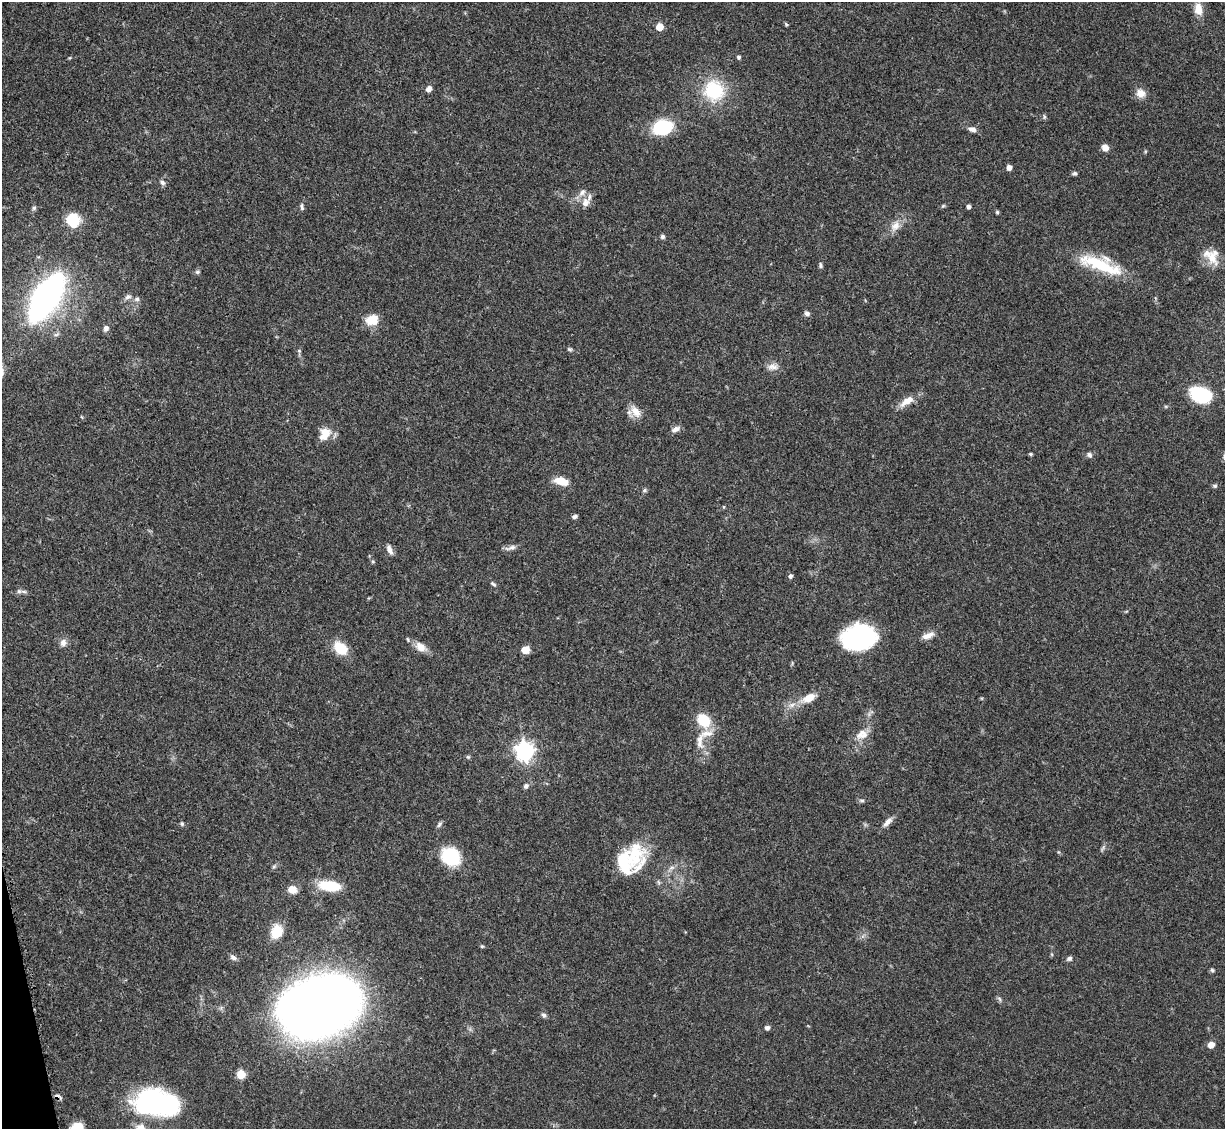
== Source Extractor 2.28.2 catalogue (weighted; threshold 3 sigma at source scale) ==
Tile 7 of 4 x 4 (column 3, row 2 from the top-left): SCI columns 2560-3782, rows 2460-3586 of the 5092 x 5004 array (HDU 1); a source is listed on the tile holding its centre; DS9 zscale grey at full resolution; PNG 1227 x 1131 px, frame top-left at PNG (2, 2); no overlay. Shown black and unused: <1% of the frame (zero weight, under 3 of 5 exposures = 4% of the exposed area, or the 3 px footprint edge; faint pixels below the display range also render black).
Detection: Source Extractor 2.28.2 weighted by HDU 2 'WHT'; one run over the whole footprint, this tile lists its part. Background 0.0707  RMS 0.0033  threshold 0.0149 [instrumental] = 3 sigma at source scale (4.5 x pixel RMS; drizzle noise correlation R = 1.50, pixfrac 1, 0.05/0.05 arcsec/px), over >= 5 px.
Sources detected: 103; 1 cosmic-ray / hot-pixel residue — not listed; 10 inside a brighter listed object's ellipse — not listed separately; the other 92 listed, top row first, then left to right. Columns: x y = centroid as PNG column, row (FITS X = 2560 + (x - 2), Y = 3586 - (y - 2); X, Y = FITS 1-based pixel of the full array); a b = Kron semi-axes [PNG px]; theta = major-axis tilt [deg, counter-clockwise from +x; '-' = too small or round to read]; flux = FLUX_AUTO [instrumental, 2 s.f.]
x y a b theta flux
1198 9 15 10 -81 3.8
786 24 5 4 - 0.43
659 27 5 5 - 7.5
738 57 5 4 - 0.7
429 89 6 6 - 1.6
714 90 28 27 - 18
1141 93 12 11 - 2.9
1044 117 7 5 80 0.53
662 127 14 11 11 24
972 129 11 6 -17 1.7
1105 147 7 6 - 2.4
1009 167 5 4 - 1.9
1075 173 5 5 - 0.71
162 182 8 5 -34 0.95
585 202 13 11 75 2.9
943 206 6 5 - 0.45
302 207 9 5 -76 0.79
968 207 4 4 - 1.1
34 208 6 5 - 0.57
997 212 5 5 - 0.44
73 220 10 8 -64 16
895 226 17 11 57 3.3
663 236 6 6 - 0.71
1211 257 25 12 -55 5.1
1101 264 49 15 -20 20
820 265 10 4 -89 0.63
197 272 7 5 14 0.64
46 297 41 18 58 120
128 297 10 6 28 1.2
137 299 7 6 - 0.85
807 313 7 6 - 1.1
372 320 14 10 15 5.9
106 328 7 6 - 1.3
570 349 7 5 -26 0.58
299 351 5 4 - 0.45
772 367 14 10 2 2.3
1201 395 18 13 -24 24
907 401 21 8 34 3.9
636 411 20 10 -54 3.6
676 429 11 6 23 1.7
325 432 15 11 -15 3.7
1031 454 4 3 - 0.47
1089 455 7 6 - 0.96
561 481 15 8 -12 5.2
1215 486 7 5 -15 0.56
644 490 6 5 - 0.57
724 507 5 3 - 0.28
575 516 6 5 - 0.75
510 548 17 6 15 1.5
389 549 12 6 -65 1.7
373 561 5 5 - 0.51
790 576 5 4 - 0.84
493 584 8 5 -34 0.65
24 591 8 4 -8 0.72
928 636 17 8 21 2.5
859 637 29 21 9 46
63 643 10 9 - 1.6
420 647 17 11 -35 3.2
340 648 16 11 -42 8.4
525 650 8 7 - 3.2
809 698 22 10 26 4.8
704 720 15 12 -46 10
862 733 21 9 32 3.1
700 741 26 10 -90 4.7
525 751 7 7 - 160
468 757 5 5 - 0.48
526 786 6 6 - 1
862 800 8 4 -8 0.61
888 822 16 6 47 2
182 824 6 5 - 0.53
439 824 9 5 53 0.74
1103 848 10 3 58 0.68
635 855 39 21 78 15
451 857 19 16 -34 18
274 866 6 4 20 0.51
672 868 10 6 36 1.3
329 886 22 10 -8 11
292 890 9 7 -17 3.8
276 932 16 11 68 7.6
482 946 5 4 - 0.41
233 957 9 7 -44 1.1
1069 959 7 6 - 0.85
1212 970 6 5 - 0.56
999 999 7 5 -58 0.66
320 1007 57 38 18 470
544 1015 7 6 - 0.81
767 1028 6 5 - 0.99
1211 1045 6 5 - 3
241 1074 5 5 - 15
156 1103 48 27 -6 54
77 1128 10 7 24 9.1
140 1128 12 10 -44 4.1
Isophote crosses this tile's border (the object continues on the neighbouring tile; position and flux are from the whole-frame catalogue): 2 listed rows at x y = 77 1128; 140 1128